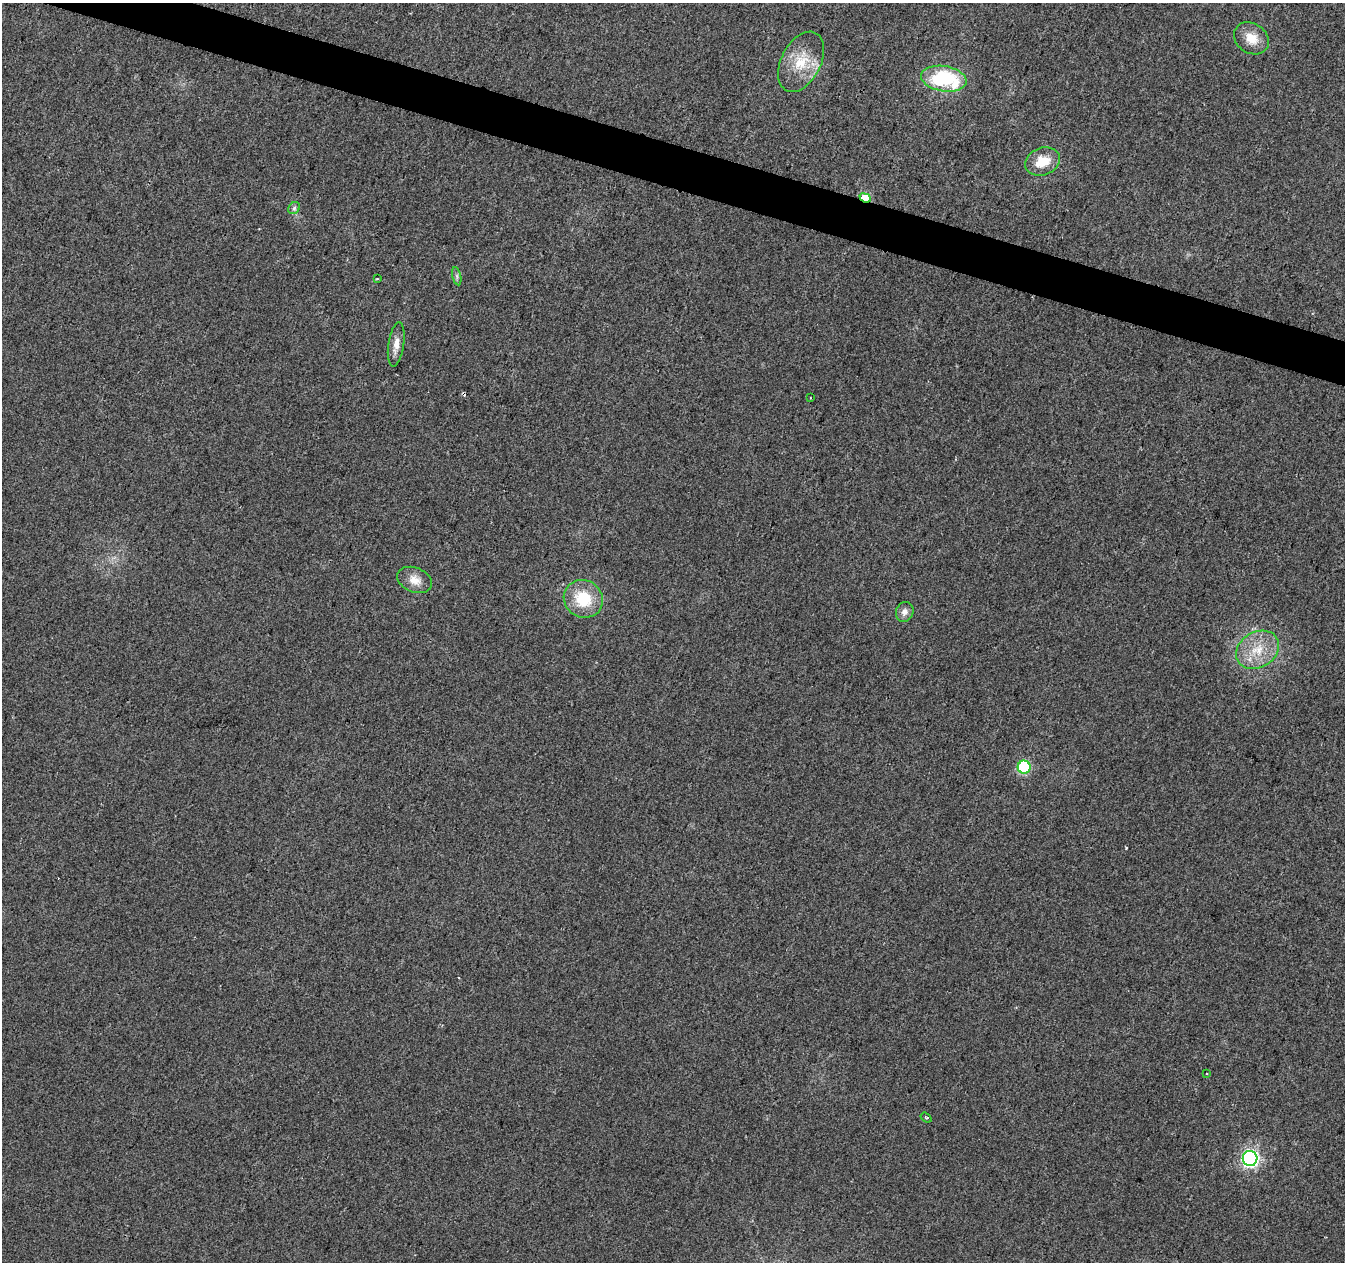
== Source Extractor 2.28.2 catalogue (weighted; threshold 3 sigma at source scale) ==
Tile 11 of 4 x 4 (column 3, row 3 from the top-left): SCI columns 2687-4029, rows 1477-2736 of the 5380 x 5537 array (HDU 1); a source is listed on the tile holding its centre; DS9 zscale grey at full resolution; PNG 1347 x 1264 px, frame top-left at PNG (2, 3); each listed source drawn as its Kron ellipse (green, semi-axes under 4 px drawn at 4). Shown black and unused: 3% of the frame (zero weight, under 2 of 3 exposures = <1% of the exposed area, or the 3 px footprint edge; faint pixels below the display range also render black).
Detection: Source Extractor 2.28.2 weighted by HDU 2 'WHT'; one run over the whole footprint, this tile lists its part. Background 0.0263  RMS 0.0056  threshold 0.0254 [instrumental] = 3 sigma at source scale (4.5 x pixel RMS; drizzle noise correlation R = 1.50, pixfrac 1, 0.0396/0.0396 arcsec/px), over >= 5 px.
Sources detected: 19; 1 cosmic-ray / hot-pixel residue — neither listed nor drawn; the other 18 listed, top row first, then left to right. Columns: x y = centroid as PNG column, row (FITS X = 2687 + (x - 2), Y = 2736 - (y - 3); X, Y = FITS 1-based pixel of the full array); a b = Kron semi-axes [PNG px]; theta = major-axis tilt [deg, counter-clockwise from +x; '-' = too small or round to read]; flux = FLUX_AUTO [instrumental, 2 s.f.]
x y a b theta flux
1251 38 18 15 -34 9.4
801 62 32 20 63 19
944 79 23 12 -9 46
1042 161 18 13 21 12
865 198 6 4 -22 17
294 208 6 5 - 1.3
457 276 9 4 -77 1.2
377 279 2 2 - 0.64
396 344 22 8 82 5.2
810 398 2 2 - 0.41
415 580 18 12 -22 6.7
583 599 20 18 -36 22
905 612 10 8 68 3.5
1258 650 23 17 31 16
1024 767 6 6 - 63
1207 1074 3 3 - 0.85
926 1118 6 4 -36 0.78
1250 1158 7 7 - 180
Overlapping masked pixels (flux is a lower limit): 1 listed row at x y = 865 198
Unlisted compact peaks at least as high as the median listed source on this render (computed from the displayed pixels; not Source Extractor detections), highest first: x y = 1126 848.